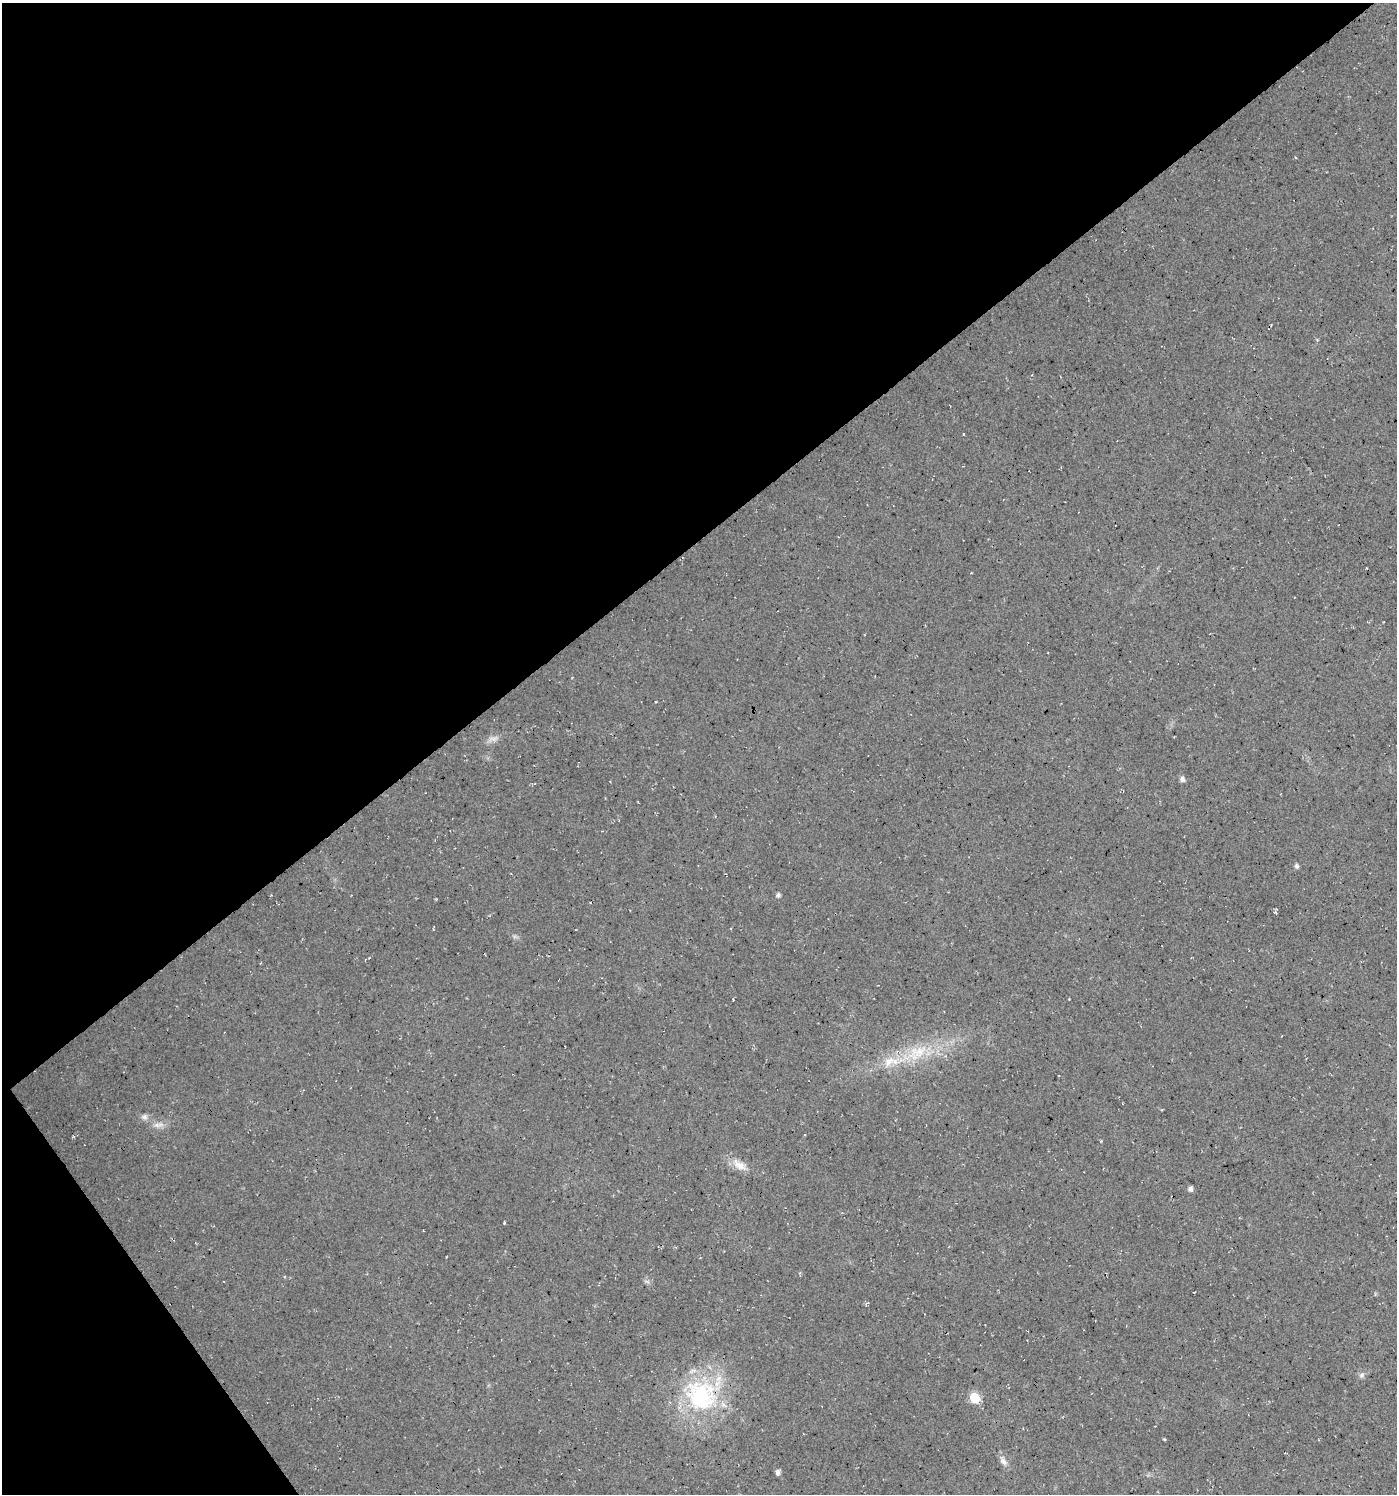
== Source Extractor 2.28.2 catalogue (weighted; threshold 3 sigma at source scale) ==
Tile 5 of 4 x 4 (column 1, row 2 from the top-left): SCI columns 131-1525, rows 2986-4477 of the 5906 x 5968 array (HDU 1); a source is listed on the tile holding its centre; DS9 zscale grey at full resolution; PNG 1399 x 1496 px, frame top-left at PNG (2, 3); no overlay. Shown black and unused: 39% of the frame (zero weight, under 3 of 4 exposures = <1% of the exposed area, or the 3 px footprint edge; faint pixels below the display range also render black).
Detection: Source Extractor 2.28.2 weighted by HDU 2 'WHT'; one run over the whole footprint, this tile lists its part. Background 0.022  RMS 0.0063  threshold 0.0281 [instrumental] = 3 sigma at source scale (4.5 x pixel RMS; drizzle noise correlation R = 1.50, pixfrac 1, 0.0396/0.0396 arcsec/px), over >= 5 px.
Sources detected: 19; all 19 listed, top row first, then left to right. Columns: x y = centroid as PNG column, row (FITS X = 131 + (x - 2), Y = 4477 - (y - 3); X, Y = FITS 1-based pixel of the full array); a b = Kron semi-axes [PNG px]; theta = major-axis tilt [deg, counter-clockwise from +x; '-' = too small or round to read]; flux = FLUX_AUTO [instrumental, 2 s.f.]
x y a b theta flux
963 434 3 3 - 0.62
493 738 15 5 14 3.1
1182 779 5 5 - 2.8
1296 866 5 4 - 1.8
778 895 5 5 - 1.8
1275 912 4 3 - 0.61
733 999 3 2 - 0.5
917 1052 28 21 35 27
889 1061 21 10 48 10
144 1117 9 8 - 2.5
158 1125 16 6 7 3.9
740 1165 23 11 -33 8
1190 1189 5 4 - 2.7
1362 1375 8 7 - 2.1
701 1395 48 42 -55 77
974 1398 6 6 - 32
1165 1439 4 3 - 0.76
1003 1461 14 8 -60 3.8
777 1472 6 5 - 2.5
Overlapping masked pixels (flux is a lower limit): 1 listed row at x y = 701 1395